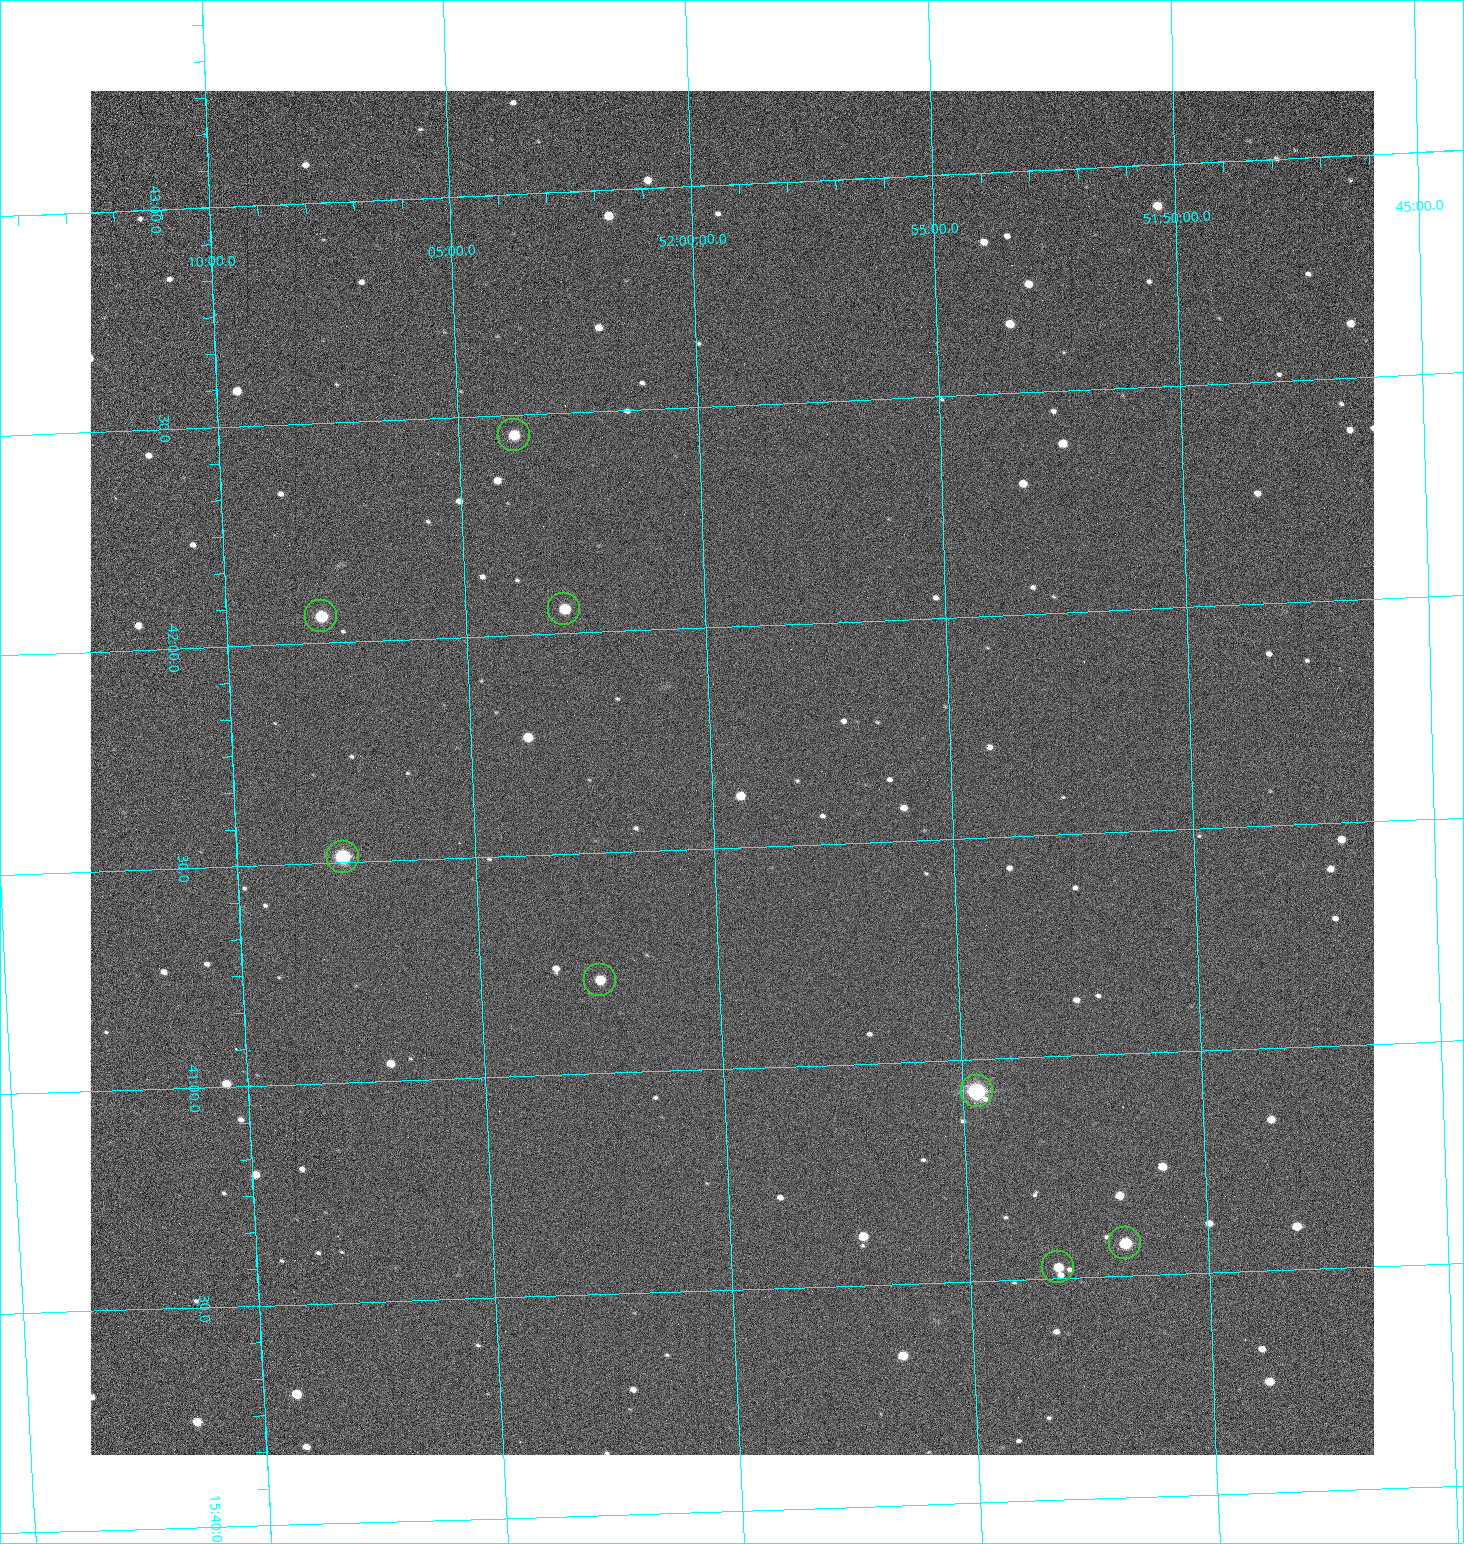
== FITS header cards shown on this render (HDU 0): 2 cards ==
NAXIS1  =                 1284 /fastest changing axis
NAXIS2  =                 1364 /next to fastest changing axis

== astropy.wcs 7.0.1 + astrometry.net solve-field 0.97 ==
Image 1284 x 1364 px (HDU 0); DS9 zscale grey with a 90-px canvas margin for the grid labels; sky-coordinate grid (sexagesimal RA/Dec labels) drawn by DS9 from the SOLVED WCS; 8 Tycho-2 reference stars matched to detected sources circled (green)
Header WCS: RA---TAN/DEC--TAN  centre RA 15:41:40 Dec +52:00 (235.42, +51.99 deg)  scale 1.26 arcsec/px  FOV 26.9' x 28.5'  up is +92 deg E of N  parity flipped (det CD > 0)
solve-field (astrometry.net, Tycho-2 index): VERIFIED the header's WCS against the Tycho-2 star catalogue (8 matches, 0 conflicts) and refined it, rather than solving blind
Solved WCS: RA---TAN-SIP/DEC--TAN-SIP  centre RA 15:41:40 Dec +52:00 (235.42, +51.99 deg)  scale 1.25 arcsec/px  FOV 26.8' x 28.5'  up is +92 deg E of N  parity flipped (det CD > 0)
The solver's refit moves the header's centre by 0.72 arcsec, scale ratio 0.9979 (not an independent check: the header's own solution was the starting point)
Tycho-2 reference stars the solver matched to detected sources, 8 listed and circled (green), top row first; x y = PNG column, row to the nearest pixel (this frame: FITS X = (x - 90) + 1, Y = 1364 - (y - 91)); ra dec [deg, ICRS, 3 dp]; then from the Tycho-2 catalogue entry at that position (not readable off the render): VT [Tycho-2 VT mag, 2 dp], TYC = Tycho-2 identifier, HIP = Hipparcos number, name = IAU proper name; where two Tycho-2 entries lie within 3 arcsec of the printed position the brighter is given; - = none
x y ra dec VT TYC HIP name
514 435 235.614 +52.064 11.61 3489-1132-1 - -
564 609 235.514 +52.049 11.19 3489-1407-1 - -
321 616 235.515 +52.133 11.12 3489-1380-1 - -
343 857 235.378 +52.130 9.31 3489-1322-1 76850 -
600 980 235.303 +52.042 11.52 3489-958-1 - -
977 1091 235.232 +51.912 9.59 3489-824-1 - -
1125 1243 235.143 +51.862 10.97 3489-1016-1 - -
1058 1267 235.131 +51.886 12.29 3489-908-1 - -